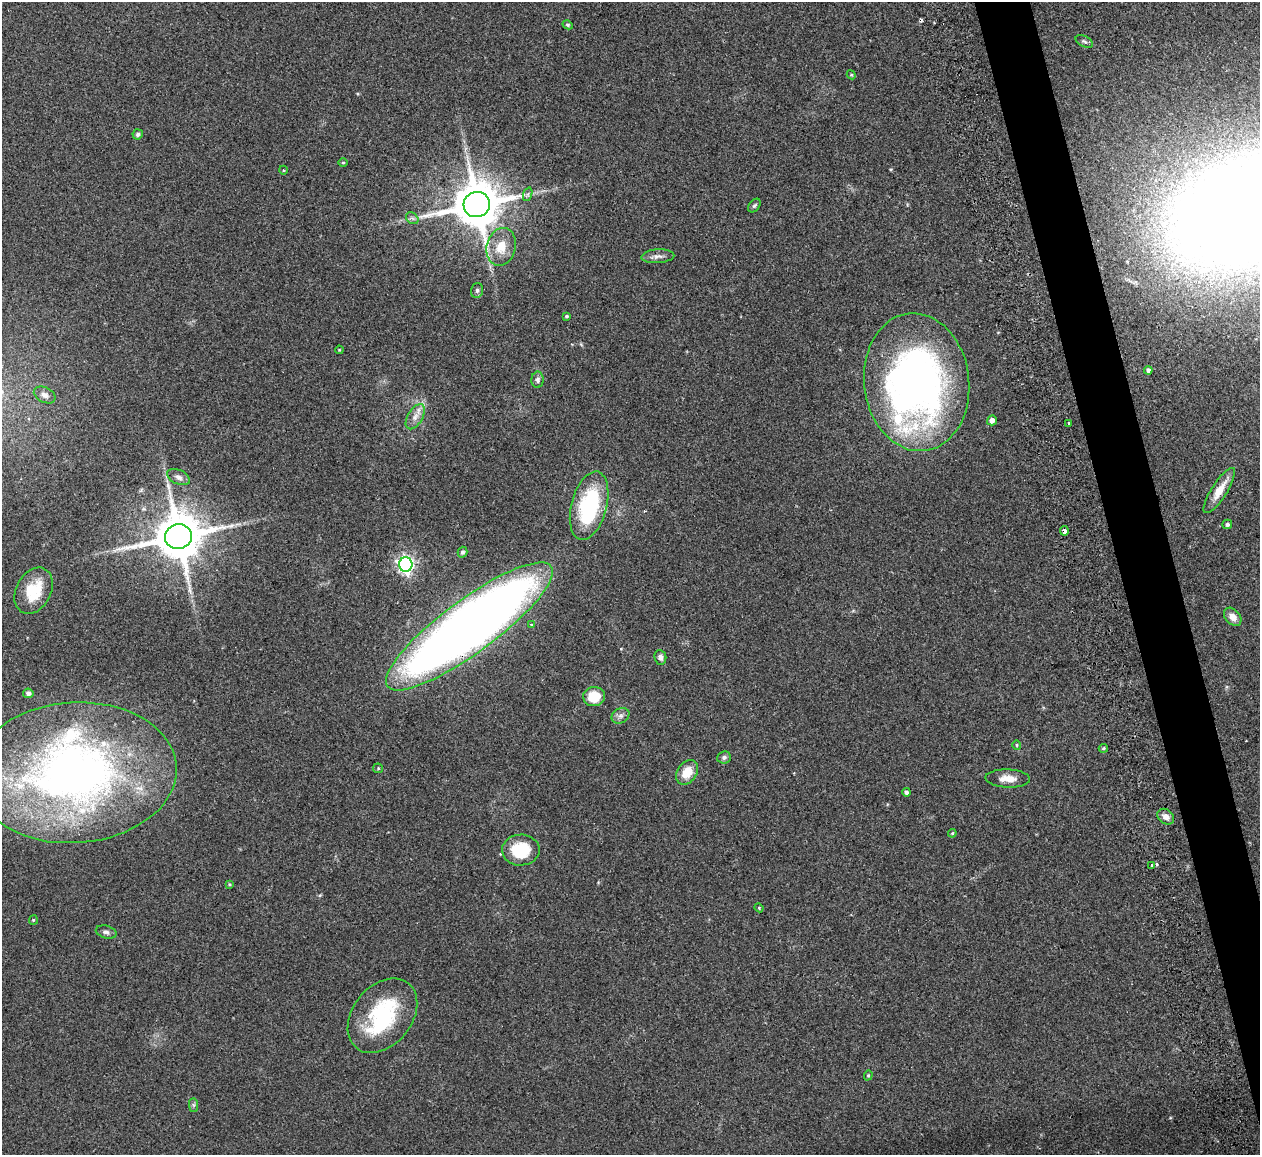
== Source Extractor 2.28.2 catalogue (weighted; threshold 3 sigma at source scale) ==
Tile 6 of 4 x 4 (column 2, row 2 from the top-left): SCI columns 1316-2573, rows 2459-3611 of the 5088 x 5029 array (HDU 1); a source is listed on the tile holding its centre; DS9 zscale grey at full resolution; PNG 1262 x 1157 px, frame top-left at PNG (2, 2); each listed source drawn as its Kron ellipse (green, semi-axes under 4 px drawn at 4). Shown black and unused: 4% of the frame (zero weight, under 2 of 3 exposures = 3% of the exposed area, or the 3 px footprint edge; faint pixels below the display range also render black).
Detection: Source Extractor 2.28.2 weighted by HDU 2 'WHT'; one run over the whole footprint, this tile lists its part. Background 0.0722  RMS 0.0088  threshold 0.0395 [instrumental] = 3 sigma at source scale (4.5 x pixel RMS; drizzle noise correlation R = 1.50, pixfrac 1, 0.05/0.05 arcsec/px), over >= 5 px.
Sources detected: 65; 2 inside a brighter object's white glare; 3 cosmic-ray / hot-pixel residue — neither listed nor drawn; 3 inside a brighter listed object's ellipse — not listed separately; the other 57 listed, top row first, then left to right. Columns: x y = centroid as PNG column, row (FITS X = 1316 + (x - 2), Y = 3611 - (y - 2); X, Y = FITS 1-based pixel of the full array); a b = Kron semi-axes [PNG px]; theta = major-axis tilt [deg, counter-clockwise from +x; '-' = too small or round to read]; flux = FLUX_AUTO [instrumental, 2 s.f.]
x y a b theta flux
568 25 5 4 - 1.3
1084 41 9 5 -28 2.2
851 75 4 4 - 0.89
138 134 5 5 - 2.3
343 162 5 3 - 0.85
283 170 4 3 - 0.68
528 194 7 4 72 1.7
477 204 13 12 - 4300
754 205 8 5 48 1.8
412 218 7 5 -42 2.1
501 247 19 14 75 18
658 256 16 7 3 4.5
477 290 7 5 75 2
566 316 4 3 - 1.1
339 350 4 3 - 0.65
1148 370 4 4 - 2.2
537 380 8 6 88 2.7
917 382 69 52 -83 470
45 395 11 7 -26 4.7
415 417 14 7 59 6.4
992 420 5 5 - 4.7
1069 423 3 3 - 7.5
179 477 12 7 -26 4.1
1219 490 26 7 58 13
589 506 35 17 75 86
1227 524 5 4 - 2.1
1064 531 5 3 - 7.3
178 536 13 12 - 4700
462 552 5 5 - 2.3
406 564 7 6 - 320
34 591 24 17 62 30
1233 617 10 7 -49 7.4
531 625 4 3 - 0.92
469 626 101 26 36 1000
660 657 7 6 - 3.4
28 693 5 5 - 3.6
594 697 11 9 2 21
620 716 9 7 32 3.4
1017 745 5 4 - 1
1103 748 5 4 - 1.2
724 757 7 6 - 2.3
378 768 5 5 - 1
687 772 13 9 54 15
74 773 102 70 3 560
1008 778 22 9 -2 9.7
906 792 4 4 - 2.9
1166 817 9 7 -39 4.9
952 833 4 4 - 0.91
521 850 19 15 1 36
1152 865 3 3 - 2.2
229 884 4 4 - 0.9
759 908 4 4 - 0.82
33 920 5 4 - 0.97
106 932 10 6 -16 2.8
382 1016 42 29 51 81
868 1075 5 4 - 1.1
193 1105 7 4 -89 1.7
Overlapping masked pixels (flux is a lower limit): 2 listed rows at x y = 1064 531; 469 626